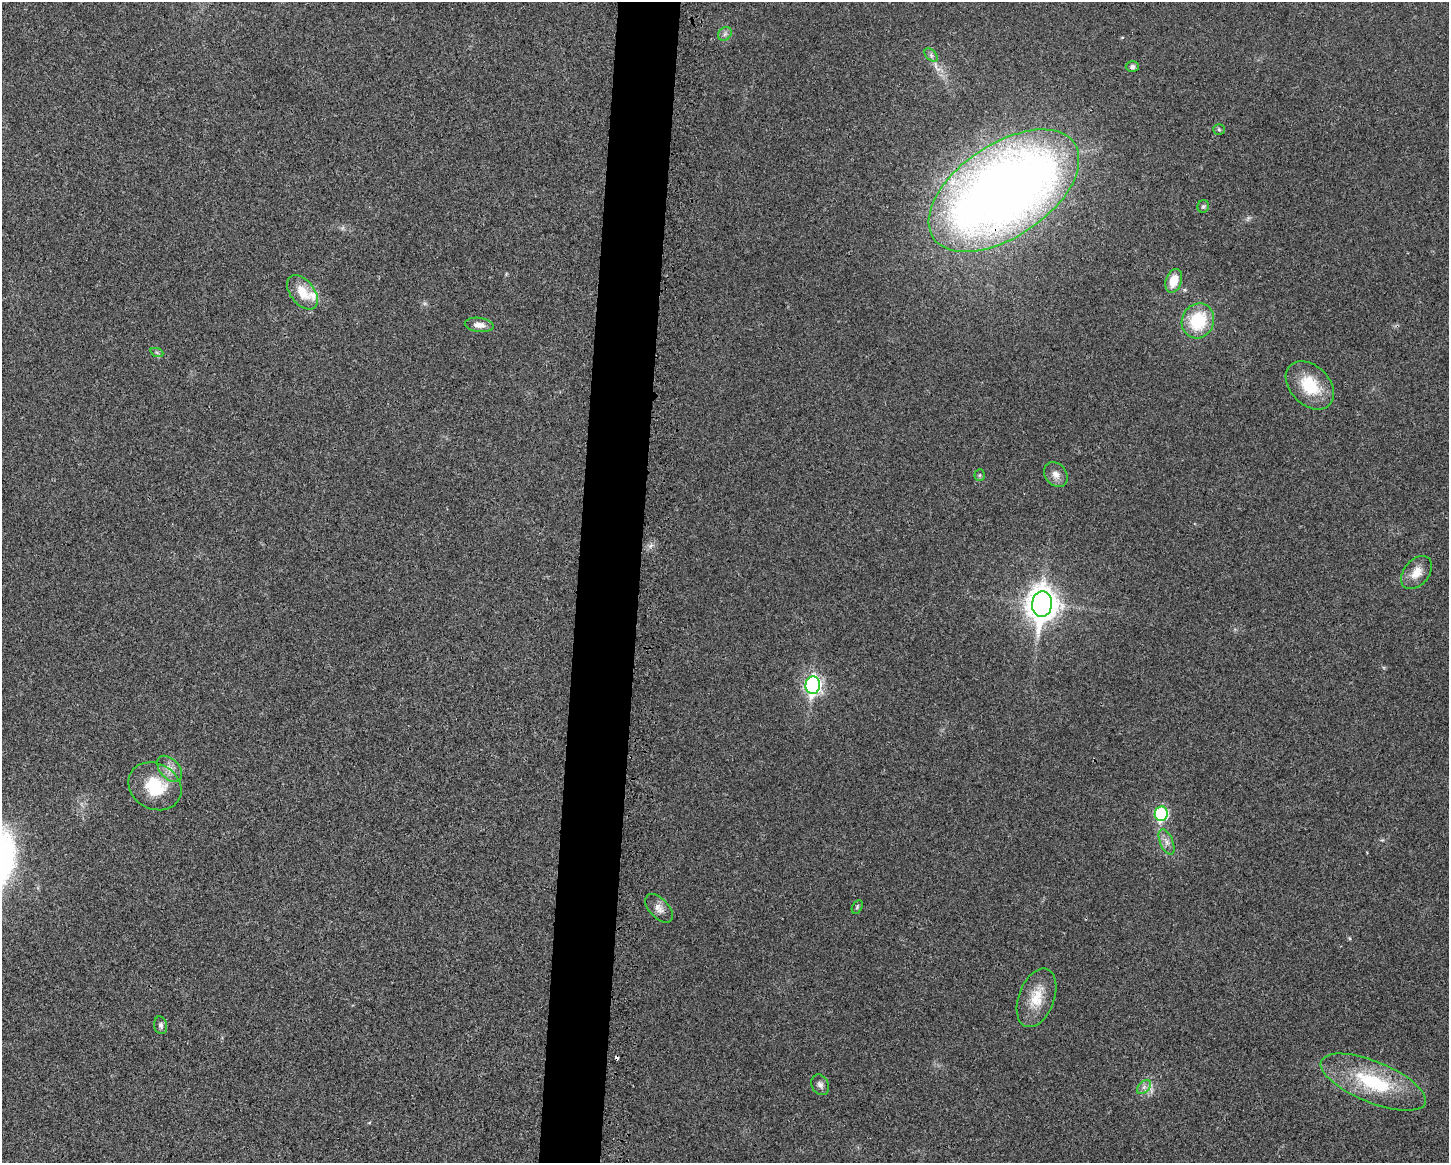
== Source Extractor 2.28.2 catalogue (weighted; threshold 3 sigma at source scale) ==
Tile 8 of 3 x 4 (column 2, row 3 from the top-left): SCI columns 1672-3118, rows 1196-2356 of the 4705 x 4716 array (HDU 1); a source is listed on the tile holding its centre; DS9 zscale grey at full resolution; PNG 1451 x 1165 px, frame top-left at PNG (2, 2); each listed source drawn as its Kron ellipse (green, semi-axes under 4 px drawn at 4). Shown black and unused: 4% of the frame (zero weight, under 3 of 4 exposures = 3% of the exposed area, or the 3 px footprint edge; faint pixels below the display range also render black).
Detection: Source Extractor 2.28.2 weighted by HDU 2 'WHT'; one run over the whole footprint, this tile lists its part. Background 0.0234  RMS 0.0057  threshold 0.0255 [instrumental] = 3 sigma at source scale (4.5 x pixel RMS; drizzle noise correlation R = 1.50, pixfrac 1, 0.05/0.05 arcsec/px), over >= 5 px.
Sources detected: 30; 1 cosmic-ray / hot-pixel residue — neither listed nor drawn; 1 inside a brighter listed object's ellipse — not listed separately; the other 28 listed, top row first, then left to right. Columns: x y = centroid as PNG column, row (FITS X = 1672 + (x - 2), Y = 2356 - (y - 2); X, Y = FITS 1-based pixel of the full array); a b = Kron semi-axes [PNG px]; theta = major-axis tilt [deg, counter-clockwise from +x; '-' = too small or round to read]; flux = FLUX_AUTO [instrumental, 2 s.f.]
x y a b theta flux
725 34 7 6 - 1.6
931 55 8 5 -46 1.5
1132 67 6 5 - 1.4
1219 129 5 5 - 0.84
1004 191 85 46 34 690
1203 206 6 5 - 1.1
1174 281 12 8 71 9.8
302 292 20 12 -51 12
1198 321 18 16 64 28
479 325 14 7 -7 3.9
157 353 7 4 -20 0.88
1310 385 28 19 -45 21
1056 474 13 10 -49 4.2
980 475 6 5 - 0.83
1417 573 19 12 51 7.4
1042 604 13 10 85 830
813 685 9 7 84 160
170 769 15 9 -48 5
155 786 27 23 -29 24
1161 814 7 6 - 59
1166 842 13 6 -67 3.2
857 907 7 4 60 0.92
659 908 17 10 -47 4.3
1036 998 30 17 69 14
161 1025 9 6 -79 1.6
1373 1082 56 20 -22 43
820 1085 11 8 -62 2.4
1144 1087 8 5 45 1.8
Overlapping masked pixels (flux is a lower limit): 1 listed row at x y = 1004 191